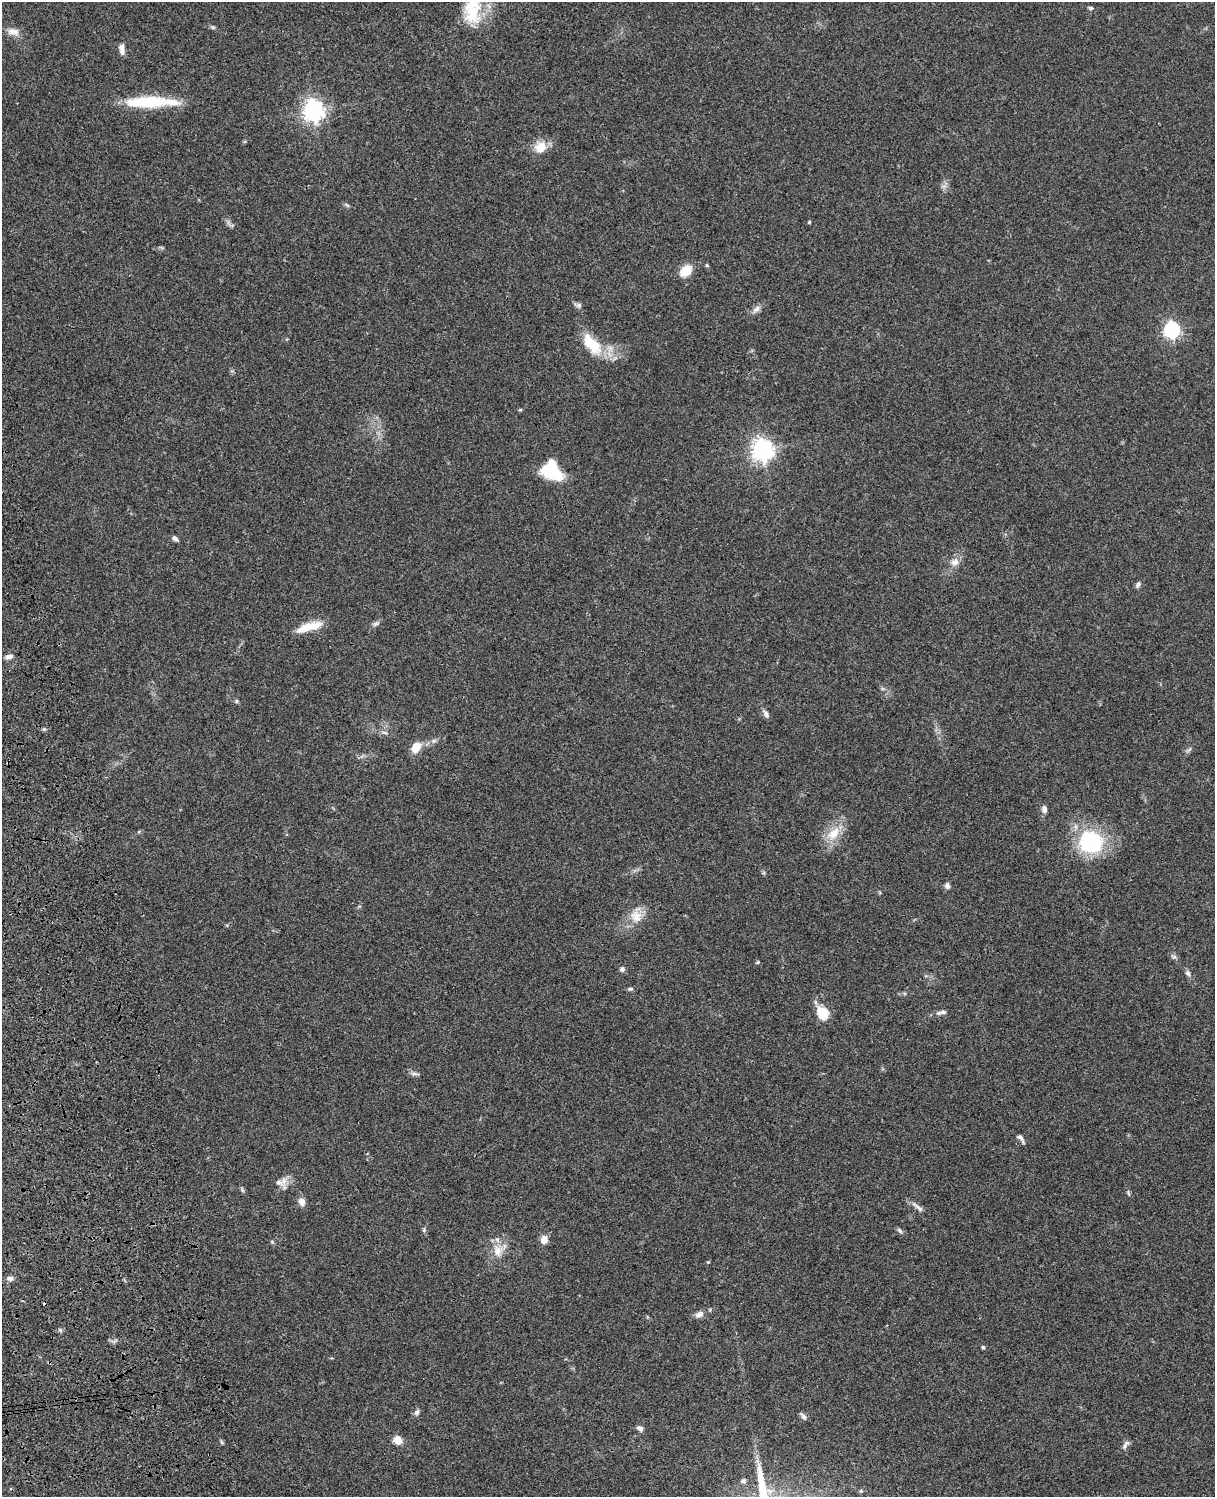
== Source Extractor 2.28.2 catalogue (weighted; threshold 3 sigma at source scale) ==
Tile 7 of 4 x 3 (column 3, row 2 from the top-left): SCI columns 2545-3757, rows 1773-3267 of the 5087 x 4926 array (HDU 1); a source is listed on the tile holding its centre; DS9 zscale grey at full resolution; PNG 1217 x 1499 px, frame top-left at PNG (2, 2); no overlay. Shown black and unused: <1% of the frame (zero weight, under 3 of 4 exposures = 6% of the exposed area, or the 3 px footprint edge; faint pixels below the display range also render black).
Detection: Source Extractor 2.28.2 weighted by HDU 2 'WHT'; one run over the whole footprint, this tile lists its part. Background 0.076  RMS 0.0057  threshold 0.0257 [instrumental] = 3 sigma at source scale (4.5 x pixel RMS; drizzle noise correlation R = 1.50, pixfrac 1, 0.05/0.05 arcsec/px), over >= 5 px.
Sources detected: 75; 2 inside a brighter object's white glare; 1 cosmic-ray / hot-pixel residue — not listed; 5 inside a brighter listed object's ellipse — not listed separately; the other 67 listed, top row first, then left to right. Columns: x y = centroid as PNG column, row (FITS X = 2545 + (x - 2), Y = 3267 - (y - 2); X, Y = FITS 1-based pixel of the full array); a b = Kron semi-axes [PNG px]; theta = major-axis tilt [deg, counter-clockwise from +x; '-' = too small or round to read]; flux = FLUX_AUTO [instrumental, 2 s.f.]
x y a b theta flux
1091 8 6 4 -14 0.92
472 13 29 24 -84 21
213 27 6 5 - 0.93
13 32 18 9 -5 4.3
122 49 14 6 -84 3.2
139 102 35 13 2 20
313 110 8 7 - 350
540 147 15 13 32 8.6
347 205 8 4 -35 0.97
809 222 4 3 - 0.66
707 265 5 4 - 0.69
686 271 14 9 37 10
578 305 10 6 -18 1.6
756 309 13 7 45 2.7
1172 330 7 7 - 150
592 344 33 16 -50 19
520 410 6 3 19 0.56
762 450 8 7 - 390
551 472 26 13 -22 22
175 538 7 5 -42 1.7
955 562 12 11 - 4.1
1138 584 8 6 55 1.6
375 624 9 5 27 1.5
306 628 28 10 25 11
9 657 9 6 13 2.5
236 701 6 4 89 0.77
766 714 11 6 -55 1.9
44 729 5 5 - 0.78
384 732 10 4 -6 1.5
434 741 8 6 20 1.6
416 747 10 8 60 9.4
1189 749 9 3 45 1.1
1044 809 9 7 -86 2.3
833 833 22 13 47 11
1091 842 32 29 -13 42
947 886 8 6 85 1.8
636 916 18 15 -59 8.2
1174 957 8 6 -25 1.4
758 962 5 4 - 0.63
622 969 6 6 - 1.5
1188 973 8 6 -68 1.8
630 989 7 5 14 1
822 1013 15 12 -56 13
938 1013 8 5 0 1.4
414 1074 14 3 -6 1.5
1020 1138 11 4 -54 2
281 1182 20 11 12 5
242 1190 8 5 -65 0.96
1128 1193 9 3 -69 0.87
302 1202 9 7 -72 3.7
919 1208 16 5 -38 2.4
424 1230 6 4 -90 0.85
900 1230 9 5 -46 1.3
544 1240 11 9 70 3.8
498 1251 18 13 -86 8.2
708 1262 4 4 - 0.55
10 1278 8 6 3 2.2
699 1314 11 7 30 3.1
60 1330 5 5 - 0.89
983 1347 5 4 - 0.74
417 1412 8 5 57 1.6
803 1416 10 5 -49 1.9
640 1428 9 6 -37 1.8
398 1440 7 6 - 8.4
1125 1446 9 6 66 1.8
743 1481 7 5 25 1.3
861 1491 5 5 - 0.7